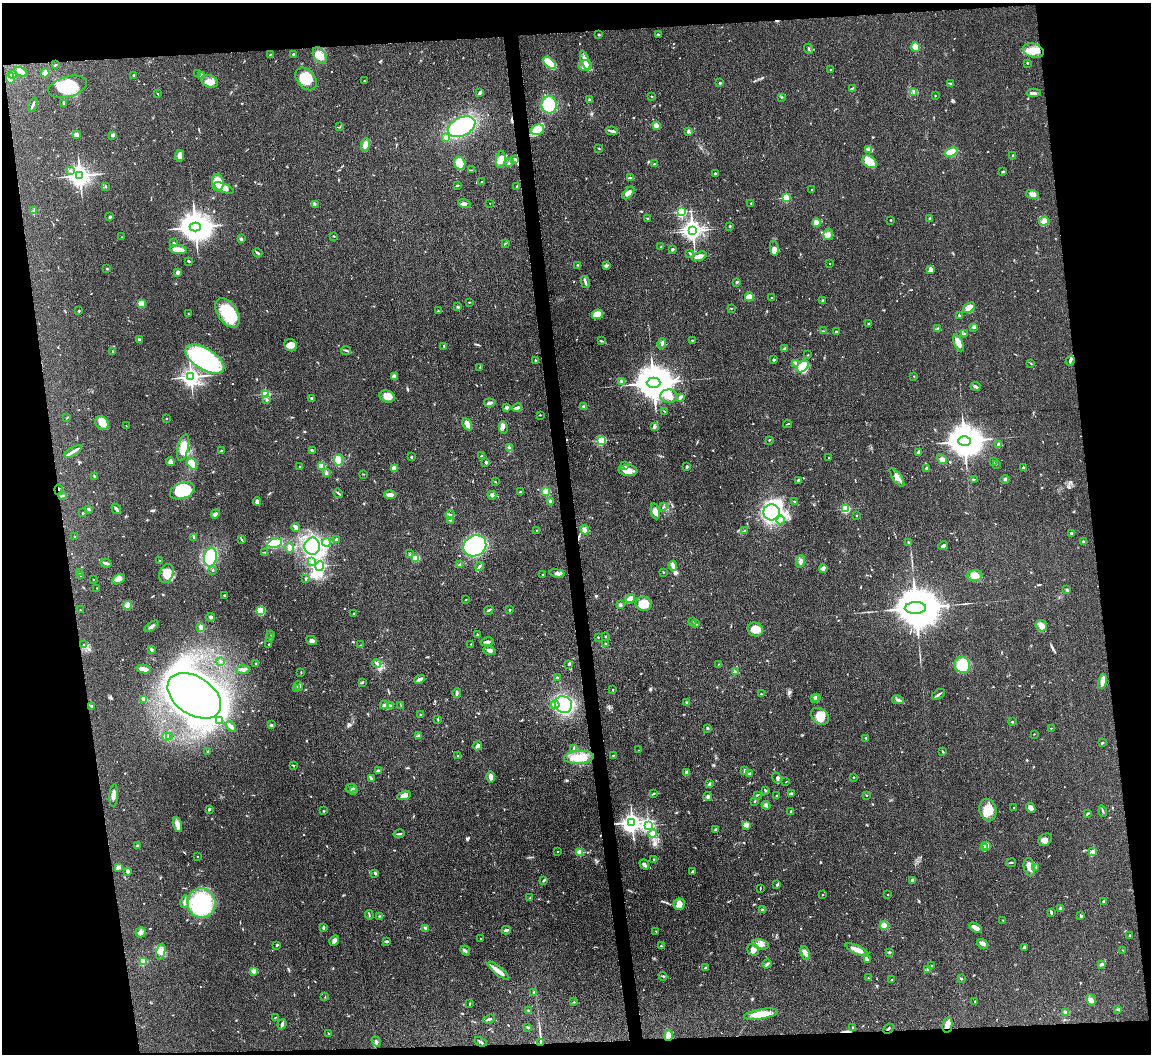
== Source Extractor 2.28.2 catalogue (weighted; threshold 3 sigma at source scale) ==
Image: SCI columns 1-4594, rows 238-4444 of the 4594 x 4573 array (HDU 1 of 3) = the unmasked area's bounding box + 8 px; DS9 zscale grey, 4 x 4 block average (1 PNG px = mean of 4 x 4 image px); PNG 1153 x 1056 px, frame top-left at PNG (2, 3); each listed source drawn as its Kron ellipse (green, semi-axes under 4 px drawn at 4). Shown black and unused: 16% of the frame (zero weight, under 3 of 4 exposures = <1% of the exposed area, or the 3 px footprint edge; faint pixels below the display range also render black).
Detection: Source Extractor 2.28.2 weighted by HDU 2 'WHT'. Background 0.107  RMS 0.0063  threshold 0.0282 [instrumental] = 3 sigma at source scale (4.5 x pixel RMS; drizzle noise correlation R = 1.50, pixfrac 1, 0.05/0.05 arcsec/px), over >= 5 px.
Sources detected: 775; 2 too faint to see at this stretch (4 x 4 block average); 7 inside a brighter object's white glare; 5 cosmic-ray / hot-pixel residue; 1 long thin detection or spike segment (spike, bleed or trail) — neither listed nor drawn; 17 coinciding with a brighter row at this scale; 43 inside a brighter listed object's ellipse — not listed separately; of the other 700, all 500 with FLUX_AUTO >= 1.83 (the completeness limit of this list) listed and drawn (200 fainter detections not listed), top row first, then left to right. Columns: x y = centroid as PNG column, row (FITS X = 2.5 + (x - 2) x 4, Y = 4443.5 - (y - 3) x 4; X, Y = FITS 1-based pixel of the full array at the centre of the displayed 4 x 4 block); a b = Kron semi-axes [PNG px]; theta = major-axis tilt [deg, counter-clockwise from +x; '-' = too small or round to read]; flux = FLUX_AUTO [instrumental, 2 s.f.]
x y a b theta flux
658 34 3 2 - 3.4
599 35 2 2 - 4
916 47 5 4 - 38
809 49 5 2 - 3.8
1033 51 11 7 -18 46
293 54 3 2 - 3.8
270 55 3 2 - 2.2
320 55 9 6 -61 40
585 60 10 4 -70 25
550 63 8 4 -44 110
1027 63 2 2 - 2.1
55 65 3 2 - 3.6
585 66 7 5 -1 27
831 70 2 2 - 1.9
21 72 7 3 -23 22
45 73 4 2 - 44
198 73 3 2 - 1.9
13 74 4 3 - 6
134 75 2 2 - 6.6
201 76 4 2 - 21
10 78 5 4 - 23
306 79 13 9 -50 82
210 81 9 6 -22 27
364 81 2 2 - 4.9
720 83 2 2 - 15
950 83 4 2 - 4.4
68 87 20 10 15 110
852 88 3 2 - 3.4
480 92 4 2 - 11
914 93 2 2 - 3.6
1034 93 7 2 2 8.6
158 94 2 2 - 2.2
651 96 2 2 - 2.9
935 96 2 2 - 2.4
782 97 2 2 - 2.6
589 100 2 2 - 5.1
63 103 4 2 - 4.9
33 105 7 2 68 9.4
549 105 9 7 -87 180
656 125 2 2 - 88
340 127 2 2 - 2
462 127 14 9 26 420
537 130 7 5 15 49
612 131 6 3 -10 8.8
688 131 2 2 - 4.7
76 134 4 3 - 11
113 135 3 3 - 7.3
446 137 3 3 - 5.4
365 145 7 4 81 20
599 149 3 2 - 2.2
869 150 3 2 - 4.1
951 152 7 4 20 56
1013 155 2 2 - 2.2
180 156 5 5 - 14
501 159 8 4 82 30
515 159 4 3 - 6.4
510 162 4 2 - 6.4
869 162 8 5 -34 59
460 163 6 5 - 54
654 164 2 2 - 3.8
472 170 3 2 - 2
70 171 3 2 - 4.2
1003 172 3 2 - 3.2
715 173 2 2 - 4.1
80 175 4 3 - 3200
630 177 3 2 - 2.5
218 182 9 6 -88 82
481 182 2 2 - 5.3
457 185 3 2 - 5
106 186 3 2 - 2.3
517 186 3 2 - 4.7
224 188 11 4 -23 25
812 189 2 2 - 2.8
628 193 7 4 49 15
1032 194 7 3 -17 20
786 198 2 2 - 280
464 203 6 3 -17 11
490 203 2 2 - 2.1
751 203 2 2 - 1.9
315 204 3 2 - 3.9
34 211 2 2 - 2.9
681 212 2 2 - 480
110 217 2 2 - 6.6
929 218 2 2 - 2.2
647 219 2 2 - 3.8
891 220 2 2 - 6.3
1044 221 5 3 - 12
816 223 4 3 - 36
730 226 2 2 - 9.7
195 227 5 4 - 8500
693 231 3 2 - 1600
828 234 6 5 - 19
334 236 2 2 - 2.7
122 237 2 2 - 2.1
241 239 3 2 - 6.5
174 243 4 2 - 3.7
506 243 3 2 - 1.9
661 247 3 2 - 3.2
774 248 8 4 -82 17
672 249 3 3 - 4.5
178 250 8 4 -8 24
258 253 5 2 - 7.6
690 253 3 2 - 2.9
699 256 8 3 19 18
189 261 3 2 - 3.6
830 263 2 2 - 2.6
578 265 2 2 - 2.3
606 265 3 2 - 5
107 269 2 2 - 9.8
931 269 3 2 - 15
178 272 2 2 - 46
585 282 6 2 -76 7.6
737 282 2 2 - 5.2
749 297 4 4 - 32
771 298 2 2 - 2.7
823 301 3 2 - 4
469 302 3 2 - 2.5
141 304 3 3 - 70
458 307 2 2 - 3.4
731 308 2 2 - 3.1
969 308 7 3 34 46
79 311 2 2 - 3.2
438 311 2 2 - 2.3
228 313 16 9 -56 160
188 314 2 2 - 2.1
597 314 5 4 - 42
959 315 2 2 - 4.4
869 324 3 2 - 3.4
974 327 4 3 - 6.3
937 329 2 2 - 23
824 331 3 2 - 3
836 331 2 2 - 3.2
965 333 2 2 - 2.1
139 340 4 2 - 9.2
693 340 3 2 - 3.8
601 341 4 2 - 4.3
662 343 5 3 - 8.8
958 343 9 3 -68 33
291 345 7 5 -42 25
444 346 2 2 - 2.6
785 349 2 2 - 34
346 350 5 2 - 4.1
113 351 2 2 - 2.6
808 355 2 2 - 2
205 359 22 10 -32 540
774 359 3 2 - 4.3
535 360 2 2 - 8.2
1070 361 5 2 - 6.1
796 363 3 2 - 4.5
1031 363 4 2 - 2.3
480 367 3 2 - 3.2
803 367 7 4 39 110
914 376 2 2 - 2.6
191 377 3 3 - 2300
394 377 3 2 - 24
621 381 2 2 - 2.1
653 383 7 5 0 14000
975 386 5 2 - 6.5
266 394 2 2 - 380
387 396 8 6 -18 31
669 396 9 6 0 35
681 397 4 2 - 6.6
312 398 4 2 - 4.9
267 400 3 2 - 2.9
489 403 6 2 8 12
507 407 4 2 - 4
584 407 3 3 - 6.3
517 408 5 2 - 17
664 411 3 2 - 2.3
540 415 2 2 - 2.2
67 418 4 2 - 2.8
166 419 2 2 - 7.7
102 423 7 6 - 41
467 424 6 4 -60 25
787 424 4 2 - 2.8
126 426 2 2 - 1.9
503 427 6 3 -77 10
654 427 4 3 - 8
601 440 2 2 - 400
769 440 2 2 - 3.2
964 441 6 5 - 11000
999 445 2 2 - 65
183 448 13 5 76 46
509 448 4 2 - 9.4
73 451 9 3 32 15
222 451 4 2 - 4.3
312 451 2 2 - 4.3
919 452 2 2 - 2.5
481 456 2 2 - 9
411 457 2 2 - 15
829 458 2 2 - 2.4
942 459 6 4 -41 13
338 460 5 3 - 100
170 461 4 3 - 13
486 462 2 2 - 29
993 462 4 2 - 3.7
192 464 6 4 -55 74
996 464 2 2 - 2.7
624 465 3 2 - 3.3
322 466 4 2 - 52
300 467 2 2 - 2.1
687 467 3 3 - 4.5
394 468 4 4 - 24
926 468 2 2 - 17
1024 468 4 2 - 8.2
628 470 9 5 -3 45
326 473 3 3 - 6.1
363 474 2 2 - 1.8
94 476 3 2 - 3
897 477 11 4 -55 24
974 479 2 2 - 1.9
1005 479 4 2 - 6.6
798 480 3 3 - 5.9
495 482 2 2 - 2.1
59 490 5 2 - 3.8
182 491 13 8 20 160
545 491 3 3 - 23
520 492 2 2 - 3
338 493 5 2 - 5.1
390 495 6 3 2 21
492 495 4 3 - 6.3
62 496 4 2 - 5.1
257 501 4 3 - 8.1
550 501 3 3 - 6.7
794 501 2 2 - 1.9
664 507 3 2 - 3.6
88 509 2 2 - 5.3
116 509 5 3 - 8.8
845 509 2 2 - 350
655 511 8 4 -79 21
772 512 8 8 - 510
83 513 2 2 - 3.1
215 514 5 3 - 11
450 514 4 2 - 3.3
857 515 2 2 - 2.2
450 520 4 2 - 3.6
780 520 4 3 - 12
296 527 4 4 - 11
537 530 2 2 - 2.1
585 530 5 4 - 12
744 531 3 2 - 2.5
1071 533 2 2 - 5.7
75 537 2 2 - 2
194 538 4 2 - 4.3
336 539 2 2 - 18
242 540 3 2 - 3.3
1083 541 2 2 - 15
326 542 4 2 - 7
909 542 3 2 - 2.9
275 543 8 4 13 150
312 546 8 7 - 230
475 546 12 10 29 610
943 546 5 2 - 6.7
289 548 5 2 - 18
265 552 2 2 - 2
409 554 2 2 - 2.8
210 557 9 6 80 140
415 558 4 3 - 40
160 561 2 2 - 2.5
312 561 2 2 - 2.1
800 561 6 3 74 11
106 563 5 2 - 8.8
460 564 3 2 - 3.8
320 566 5 2 - 570
480 566 5 2 - 3.7
673 566 5 3 - 24
823 568 4 3 - 15
213 570 2 2 - 2.7
663 572 2 2 - 2.8
80 573 3 2 - 4.1
166 573 10 6 68 42
557 573 8 3 -11 13
542 574 2 2 - 3
81 576 2 2 - 3.5
975 576 7 5 6 22
306 578 2 2 - 1.8
93 579 2 2 - 3.8
118 579 7 4 31 24
97 588 2 2 - 2.1
1067 590 4 2 - 5.9
224 595 2 2 - 8.7
630 599 5 3 - 30
466 600 2 2 - 2
644 604 8 7 - 77
128 605 4 3 - 37
620 605 2 2 - 33
915 608 10 6 1 28000
80 610 2 2 - 1.9
489 610 5 2 - 3.9
509 610 2 2 - 12
261 611 4 3 - 110
354 614 2 2 - 2.3
210 617 4 3 - 6.1
692 621 2 2 - 2
696 624 3 2 - 3.1
151 626 8 2 36 9.2
1041 626 6 5 - 17
201 627 4 3 - 11
755 629 8 7 - 55
271 634 3 2 - 3.5
477 635 2 2 - 9.4
606 636 2 2 - 2.3
598 637 2 2 - 2.8
270 638 2 2 - 2.4
312 641 5 3 - 10
487 642 6 2 11 10
471 644 2 2 - 2
606 644 2 2 - 1.9
84 645 3 2 - 3.6
269 645 3 2 - 3.6
361 645 2 2 - 1.9
151 650 3 2 - 11
489 650 6 3 -19 10
221 661 2 2 - 3.5
377 663 4 3 - 8.2
256 664 3 2 - 2.2
568 664 2 2 - 3.1
718 664 2 2 - 1.8
962 665 8 7 - 110
144 669 7 4 -8 24
243 669 7 2 3 8.6
301 672 3 2 - 3
735 672 3 2 - 5.8
557 677 3 2 - 4.1
419 679 5 2 - 13
1102 681 7 2 79 32
362 682 3 2 - 3.8
299 686 5 3 - 10
297 689 3 2 - 2.6
613 690 2 2 - 3.4
457 693 5 3 - 8
761 694 2 2 - 2.2
938 694 7 2 34 6.7
194 696 29 19 -34 4100
816 697 4 2 - 6.5
144 699 3 2 - 30
814 699 3 2 - 4.7
898 700 6 3 -13 10
686 702 2 2 - 4.4
564 704 9 8 - 390
384 705 4 2 - 7.5
555 705 4 3 - 13
91 706 2 2 - 15
390 706 4 3 - 7.9
401 706 2 2 - 2
420 715 2 2 - 2.5
820 716 10 7 -36 57
438 719 3 2 - 2.1
220 720 4 2 - 5.4
1012 722 2 2 - 2.8
271 725 3 3 - 5
231 726 6 3 -44 13
707 728 3 2 - 4.4
1051 728 2 2 - 4.2
1034 734 2 2 - 2.4
167 736 3 2 - 3.5
169 736 2 2 - 2.7
418 736 3 2 - 3.7
866 738 3 2 - 2.5
1102 743 3 2 - 3
477 746 5 3 - 13
573 749 3 2 - 2.9
638 750 2 2 - 2.2
208 752 4 2 - 6.2
943 752 4 2 - 3.1
613 755 2 2 - 2.8
457 756 2 2 - 2.1
579 757 15 6 5 59
294 766 3 2 - 2.2
745 770 4 2 - 5.4
378 771 3 3 - 8.7
687 772 2 2 - 7.5
749 774 3 2 - 6
491 777 5 3 - 17
854 777 2 2 - 5.7
371 778 4 2 - 5.8
777 778 6 2 -51 6.2
786 782 2 2 - 2
709 784 4 2 - 4.7
351 788 6 3 16 8.6
765 790 3 2 - 4.7
353 791 3 3 - 5.4
653 794 4 2 - 3.5
791 794 4 3 - 6
114 795 11 3 86 23
404 795 7 4 15 22
757 795 3 2 - 3.1
708 796 4 4 - 7.4
776 796 2 2 - 4.2
866 796 2 2 - 1.9
755 801 2 2 - 3.4
766 805 4 3 - 7.2
1014 808 2 2 - 2.2
1031 808 5 4 - 18
209 809 3 2 - 4.4
988 810 11 8 -76 61
324 811 2 2 - 2.7
791 811 3 2 - 3.7
1103 811 6 2 -70 3.7
1087 814 4 2 - 4.7
632 822 3 3 - 2500
177 825 8 4 -73 22
648 826 3 2 - 780
746 826 3 2 - 9.7
715 829 3 2 - 4.9
399 834 6 2 11 4.6
653 834 4 3 - 16
1045 840 7 5 37 19
138 845 3 2 - 3.5
986 845 2 2 - 130
984 848 4 2 - 11
1092 851 4 3 - 6.9
557 852 2 2 - 2.4
580 852 2 2 - 180
198 856 2 2 - 1.9
654 860 2 2 - 9.1
1011 863 5 2 - 4.3
644 864 5 3 - 10
1029 867 9 5 -80 30
1036 867 2 2 - 1.9
118 868 3 2 - 9.1
127 871 4 3 - 6.5
693 872 3 2 - 8.4
375 873 2 2 - 8.5
544 880 3 2 - 6.2
913 880 4 3 - 6.9
777 885 3 2 - 4.3
760 888 4 2 - 2.3
822 895 2 2 - 4.9
888 895 2 2 - 2
529 898 2 2 - 2.1
185 902 6 2 82 11
1103 902 3 2 - 4.3
201 903 15 14 - 300
679 904 6 5 - 33
1060 909 2 2 - 51
762 910 3 2 - 6.3
1051 912 4 2 - 4.9
369 915 5 2 - 4.3
379 916 3 2 - 3
1081 916 3 2 - 3.1
1003 920 2 2 - 4.2
884 925 4 3 - 22
323 928 4 2 - 5.5
426 928 3 2 - 8.7
975 928 7 3 -32 30
506 930 4 2 - 9.1
656 931 2 2 - 3.2
141 932 5 5 - 12
1129 935 2 2 - 2.7
481 939 2 2 - 2.2
334 941 5 3 - 12
387 941 3 2 - 4.2
760 944 8 5 -13 22
983 944 6 3 -39 19
277 945 2 2 - 4.1
661 946 2 2 - 13
1024 947 3 2 - 5.4
753 950 6 5 - 19
857 950 12 3 -24 40
1123 950 3 2 - 3.9
465 951 5 2 - 6.6
161 952 8 4 76 18
890 952 3 2 - 4.4
805 953 7 3 -72 16
868 960 2 2 - 2.4
143 961 2 2 - 250
767 964 5 2 - 6.3
1101 964 3 2 - 5
932 966 2 2 - 2
706 967 2 2 - 4.1
928 969 3 2 - 5.5
254 971 2 2 - 99
498 971 13 4 -40 24
663 976 4 2 - 4.5
868 978 2 2 - 1.8
962 979 2 2 - 2.1
891 980 3 2 - 2.3
533 992 2 2 - 18
325 997 2 2 - 1.8
1091 1000 6 3 -66 13
975 1001 2 2 - 5.1
574 1002 2 2 - 2
469 1004 3 2 - 2.9
1118 1009 2 2 - 2
529 1011 3 2 - 8.5
1066 1013 4 3 - 13
761 1014 17 5 9 68
276 1017 3 2 - 2.4
489 1019 6 2 22 7.1
282 1024 5 2 - 11
947 1025 8 5 80 26
528 1027 3 2 - 2.9
853 1027 2 2 - 2
888 1029 5 2 - 4.7
329 1033 3 2 - 3.2
668 1036 5 3 - 37
376 1041 5 2 - 5.4
480 1042 6 2 -31 7
541 1042 3 2 - 4
Overlapping masked pixels (flux is a lower limit): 5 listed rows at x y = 59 490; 947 1025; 888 1029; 668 1036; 541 1042
Diffuse or blended objects may show on this block-average render without a row.